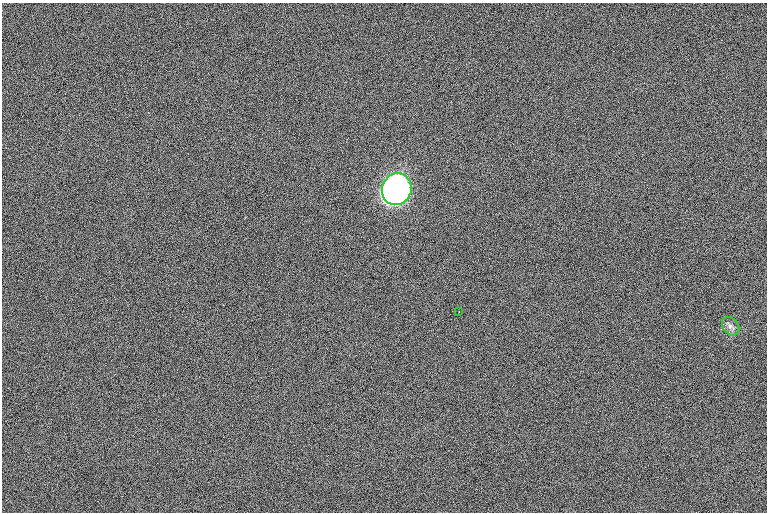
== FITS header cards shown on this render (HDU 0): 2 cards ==
NAXIS1  =                 1530 /
NAXIS2  =                 1020 /

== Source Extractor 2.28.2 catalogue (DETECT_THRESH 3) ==
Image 1530 x 1020 px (HDU 0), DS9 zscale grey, zoomed out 1/2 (1 PNG px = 2 x 2 image px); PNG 769 x 514 px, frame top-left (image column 2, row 1019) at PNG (2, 3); each listed source drawn as its Kron ellipse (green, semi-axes under 4 px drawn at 4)
Background 101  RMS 8.9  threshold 26.6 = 3 sigma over >= 5 px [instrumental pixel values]
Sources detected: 5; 2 cannot appear on this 1/2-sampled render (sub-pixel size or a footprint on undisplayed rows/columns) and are neither listed nor drawn; the other 3 listed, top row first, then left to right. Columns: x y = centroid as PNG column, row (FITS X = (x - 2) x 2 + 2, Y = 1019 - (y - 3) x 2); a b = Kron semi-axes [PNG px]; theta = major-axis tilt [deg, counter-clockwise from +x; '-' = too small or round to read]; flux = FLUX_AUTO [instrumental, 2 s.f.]
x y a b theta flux
397 189 16 14 67 3.3e+06
459 312 2 1 - 1.0e+03
731 326 10 7 -53 9.6e+03
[2 sub-pixel or undisplayed-footprint detections neither listed nor drawn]